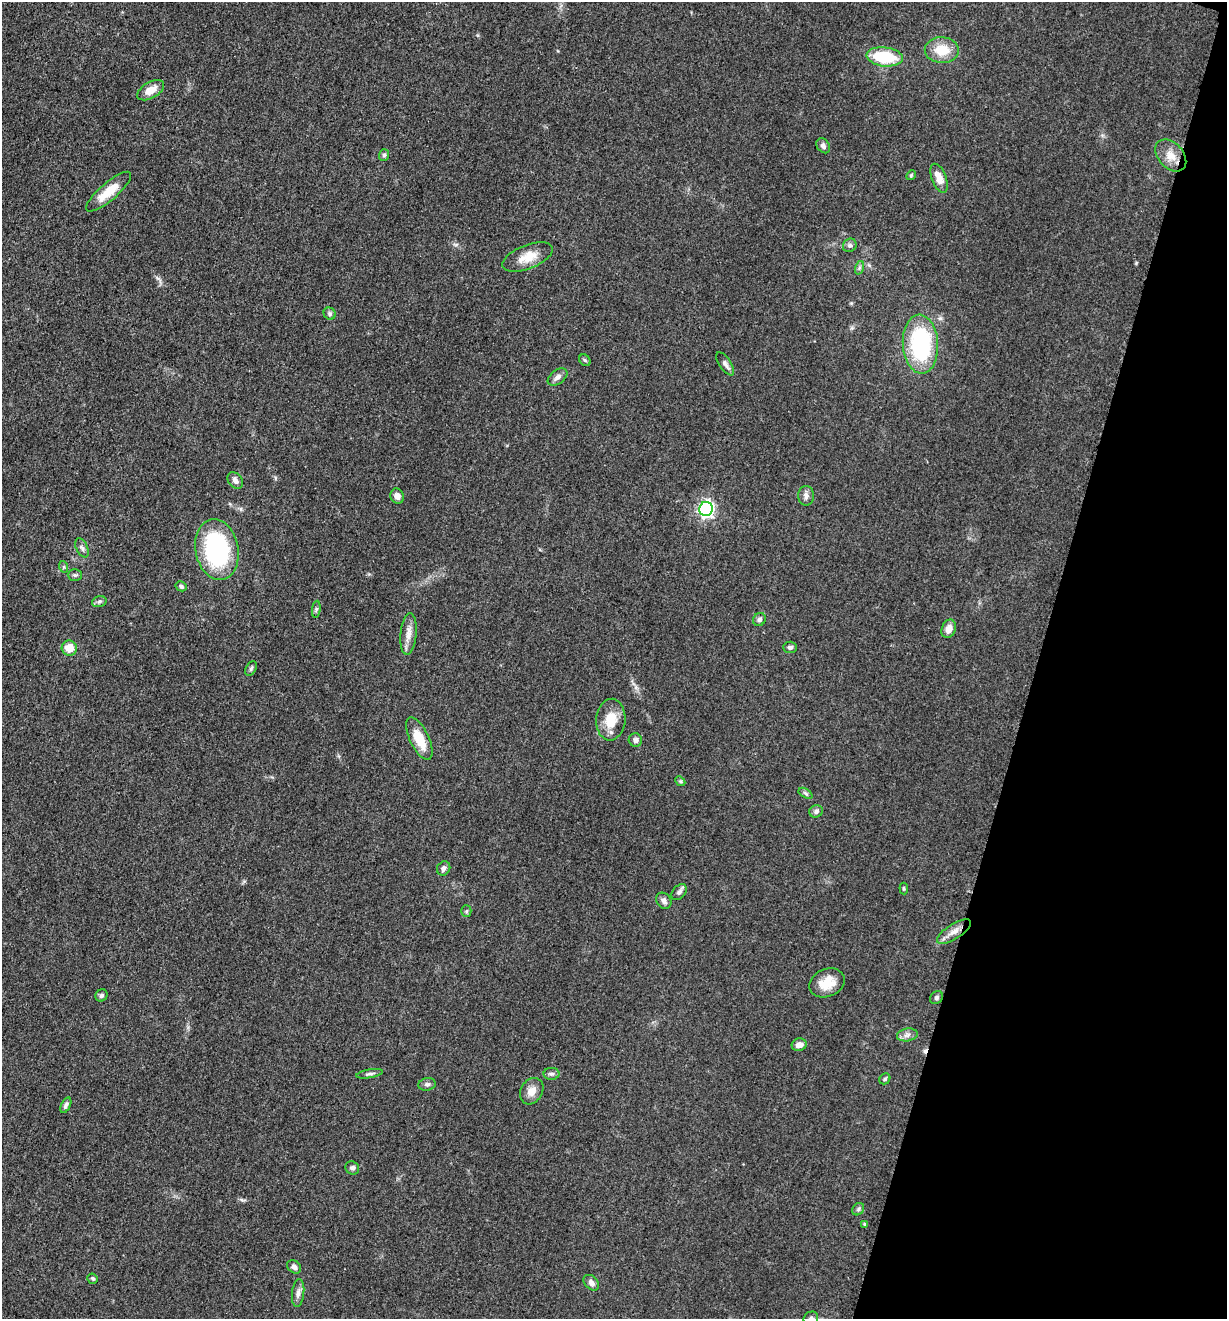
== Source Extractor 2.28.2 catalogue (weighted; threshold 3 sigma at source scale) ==
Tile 8 of 4 x 4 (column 4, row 2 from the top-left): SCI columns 3938-5162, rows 2648-3964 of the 5302 x 5291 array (HDU 1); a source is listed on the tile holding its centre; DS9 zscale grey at full resolution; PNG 1229 x 1321 px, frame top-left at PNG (2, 2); each listed source drawn as its Kron ellipse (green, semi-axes under 4 px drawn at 4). Shown black and unused: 15% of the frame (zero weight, under 3 of 5 exposures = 1% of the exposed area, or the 3 px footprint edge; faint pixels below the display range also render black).
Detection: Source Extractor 2.28.2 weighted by HDU 2 'WHT'; one run over the whole footprint, this tile lists its part. Background 0.0509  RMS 0.0058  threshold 0.0263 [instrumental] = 3 sigma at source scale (4.5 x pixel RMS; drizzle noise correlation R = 1.50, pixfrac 1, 0.05/0.05 arcsec/px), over >= 5 px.
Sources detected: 66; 1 cosmic-ray / hot-pixel residue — neither listed nor drawn; the other 65 listed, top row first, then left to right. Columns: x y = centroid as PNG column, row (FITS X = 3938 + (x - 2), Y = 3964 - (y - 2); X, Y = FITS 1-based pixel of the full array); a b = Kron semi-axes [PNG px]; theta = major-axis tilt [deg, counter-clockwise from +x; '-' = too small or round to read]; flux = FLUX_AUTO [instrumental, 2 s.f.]
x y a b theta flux
942 50 17 13 -2 13
885 57 18 9 -7 27
151 90 15 8 30 6.8
823 146 8 6 -54 2.1
384 155 6 5 - 1.1
1171 156 18 12 -48 7.6
911 175 5 4 - 0.78
939 178 15 7 -69 6.7
109 192 28 9 41 12
850 245 7 6 - 1.4
528 257 27 12 21 9.6
859 268 7 4 72 1.1
330 314 6 5 - 1.2
920 344 29 17 -87 66
585 360 6 5 - 0.94
725 364 13 6 -56 2.2
558 377 11 7 35 2.7
235 480 9 6 -50 2.4
397 496 7 6 - 3.4
806 496 10 8 -90 2.6
706 509 7 7 - 160
82 548 10 5 -63 1.7
217 549 30 21 -78 80
64 567 6 4 -72 0.74
75 575 7 5 0 1.2
181 586 6 4 -30 1.2
99 602 7 5 17 1.3
316 609 8 3 85 0.98
759 619 7 6 - 1.5
949 629 9 7 68 5
408 634 21 8 85 5.4
790 647 7 5 -1 1.5
69 648 8 7 - 7.8
251 668 8 5 63 1.1
611 720 21 14 85 13
419 739 23 9 -64 14
635 740 7 6 - 2
680 781 5 4 - 0.76
805 793 8 4 -31 1.1
816 811 7 6 - 1.6
444 868 7 6 - 2.1
904 889 6 4 -84 0.76
679 892 9 6 46 1.7
664 901 9 7 -53 2.3
466 911 5 5 - 0.92
954 932 19 7 32 5.4
827 983 18 13 24 10
101 995 6 5 - 1.6
936 998 7 5 45 1.5
907 1035 10 6 10 2.5
799 1045 7 6 - 3.3
370 1074 13 4 10 1.6
551 1074 8 6 0 1.5
885 1079 6 5 - 0.92
427 1084 9 6 9 1.6
532 1091 14 10 59 5.3
66 1105 8 4 65 1.7
352 1168 7 6 - 1.8
858 1209 7 5 49 1.2
865 1224 4 3 - 0.82
294 1267 8 6 -43 2.1
93 1279 5 5 - 1
591 1283 9 6 -45 2.3
298 1293 14 6 84 2.8
811 1318 8 6 29 1.6
Isophote crosses this tile's border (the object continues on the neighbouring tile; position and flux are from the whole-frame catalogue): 1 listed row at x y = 811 1318